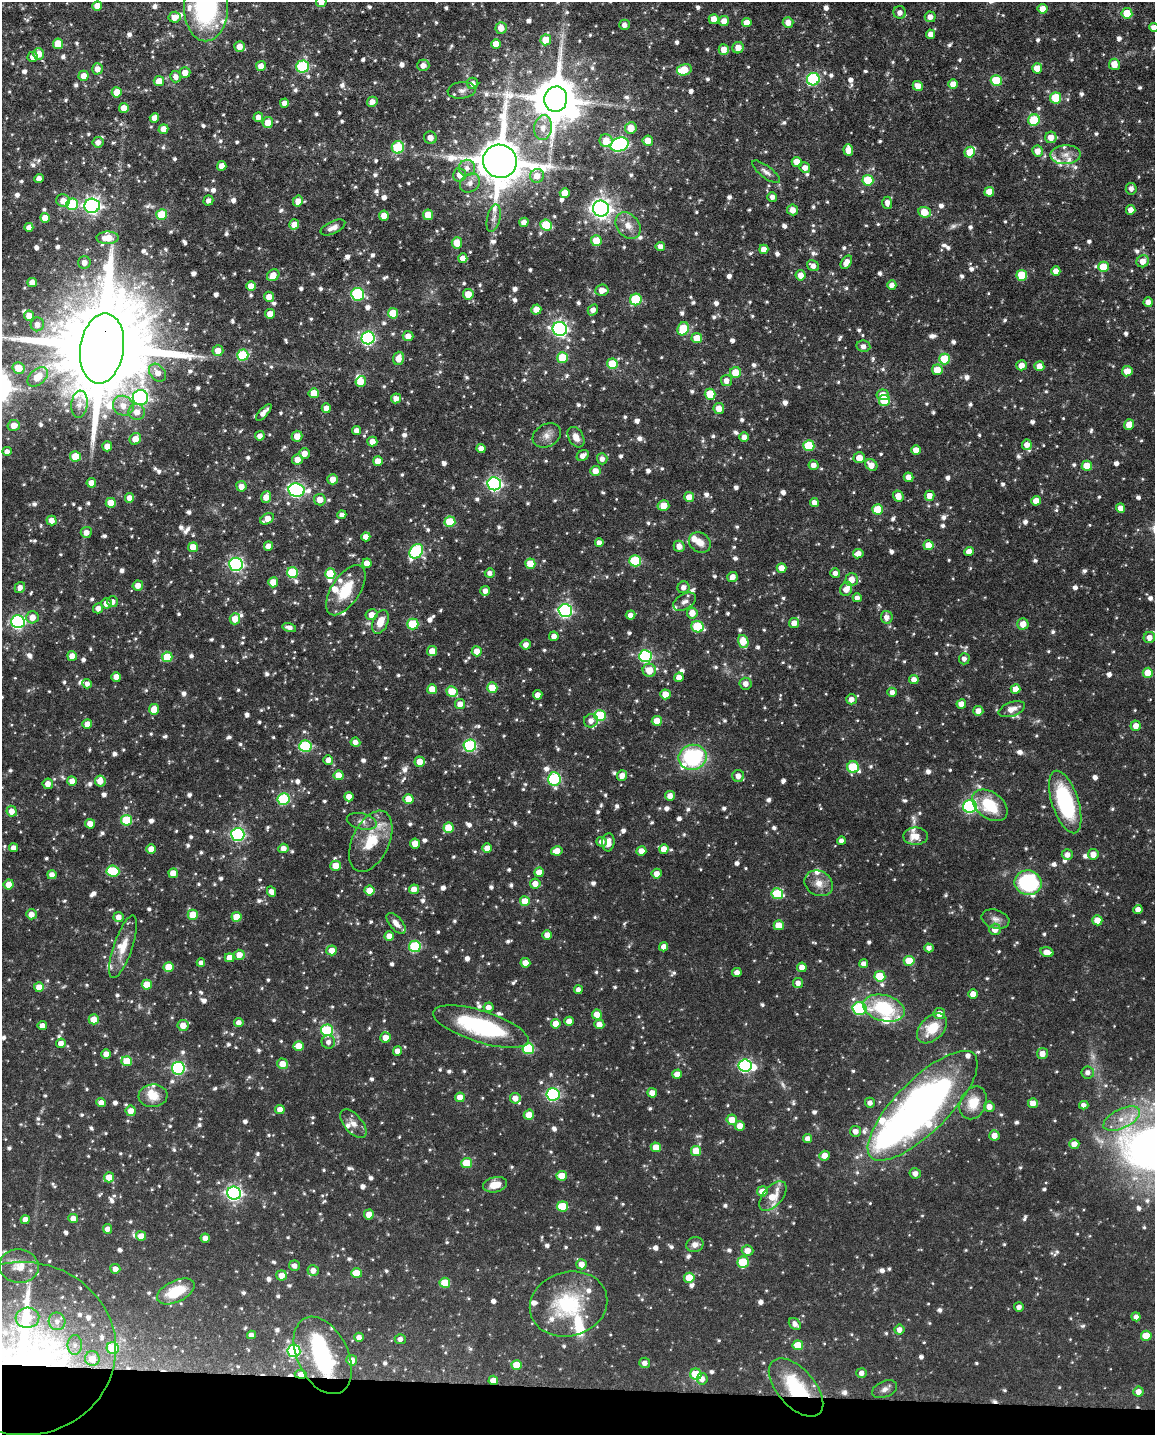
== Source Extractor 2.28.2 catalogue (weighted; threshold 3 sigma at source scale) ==
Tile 11 of 4 x 3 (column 3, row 3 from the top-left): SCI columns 2308-3460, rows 221-1653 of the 4615 x 4632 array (HDU 1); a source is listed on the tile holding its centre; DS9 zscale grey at full resolution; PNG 1157 x 1437 px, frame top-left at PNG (2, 2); each listed source drawn as its Kron ellipse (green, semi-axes under 4 px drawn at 4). Shown black and unused: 3% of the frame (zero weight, under 6 of 12 exposures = <1% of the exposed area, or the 3 px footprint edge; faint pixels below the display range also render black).
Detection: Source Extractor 2.28.2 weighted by HDU 2 'WHT'; one run over the whole footprint, this tile lists its part. Background 0.0696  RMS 0.0044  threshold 0.0179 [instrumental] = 3 sigma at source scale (4.09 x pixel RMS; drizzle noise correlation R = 1.36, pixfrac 0.8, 0.05/0.05 arcsec/px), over >= 5 px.
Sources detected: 1312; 6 too faint to see at this stretch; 5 inside a brighter object's white glare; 2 cosmic-ray / hot-pixel residue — neither listed nor drawn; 38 inside a brighter listed object's ellipse — not listed separately; of the other 1261, all 500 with FLUX_AUTO >= 1.92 (the completeness limit of this list) listed and drawn (761 fainter detections not listed), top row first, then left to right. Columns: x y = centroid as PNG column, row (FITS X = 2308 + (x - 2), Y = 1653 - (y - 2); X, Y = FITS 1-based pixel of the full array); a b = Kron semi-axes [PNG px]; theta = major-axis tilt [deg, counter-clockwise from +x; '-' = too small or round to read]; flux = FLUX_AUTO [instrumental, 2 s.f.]
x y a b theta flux
321 2 5 5 - 3.3
97 6 5 5 - 4.7
206 7 34 22 89 62
1043 9 5 5 - 4.7
900 12 6 6 - 2.5
1127 13 5 5 - 11
174 17 6 5 - 4
930 17 5 5 - 2.6
714 19 5 5 - 3.8
724 21 5 5 - 4.4
788 22 5 5 - 3.5
747 23 5 4 - 3.8
624 25 5 5 - 2
1154 27 4 4 - 2.9
501 28 6 5 - 4.3
930 34 5 4 - 2.5
546 40 5 5 - 8.2
58 44 5 5 - 9.3
496 44 5 5 - 5.3
239 46 5 5 - 3.9
738 48 6 5 - 4.1
724 49 5 5 - 4
39 54 6 5 - 5
33 57 5 5 - 2.2
1114 64 6 5 - 4.8
423 65 6 6 - 2.6
261 66 5 5 - 3.3
303 67 6 6 - 38
1037 68 5 5 - 6.5
97 69 5 5 - 3.5
684 70 7 5 13 9.5
185 73 5 5 - 4.5
84 76 5 5 - 3.7
176 77 6 5 - 2.5
813 79 6 6 - 44
159 81 5 5 - 4.2
996 81 5 5 - 16
473 83 6 5 - 2.4
953 84 5 5 - 3.5
918 86 5 5 - 4.9
462 90 14 8 6 2.2
117 92 5 5 - 7
1056 98 5 5 - 15
556 99 13 11 77 1700
372 102 5 5 - 2.5
284 103 4 4 - 2.4
124 108 5 4 - 4.1
258 117 5 4 - 2.3
154 118 5 4 - 4.1
1034 120 6 5 - 19
268 122 5 5 - 5
543 128 12 9 82 4
631 128 6 5 - 6
163 129 5 4 - 4
1051 137 6 5 - 4.2
430 138 6 6 - 3
606 141 6 6 - 5.4
648 141 5 5 - 5.4
98 142 5 5 - 2.3
620 144 9 6 18 86
398 147 6 6 - 25
848 150 6 5 - 4.9
1038 151 5 5 - 3.9
970 152 5 5 - 7.7
1066 155 15 9 3 4
500 161 17 16 - 2000
797 162 5 5 - 4.3
222 166 5 4 - 3.7
805 167 5 5 - 2.9
467 168 8 8 - 2.7
766 172 17 6 -37 2.1
459 175 7 6 - 3.7
537 176 7 7 - 4
39 179 4 4 - 2.4
868 180 5 5 - 16
470 183 11 8 38 3.1
1131 189 6 5 - 2
989 192 5 5 - 5.3
565 193 5 5 - 6.5
772 197 5 4 - 2
208 200 5 5 - 2
63 201 7 6 - 3.8
298 201 6 5 - 3.6
887 203 6 5 - 2.5
72 204 6 5 - 28
92 206 7 7 - 140
601 209 8 8 - 250
793 210 5 5 - 3.9
1131 210 5 4 - 3.1
924 212 6 5 - 7.7
162 215 5 5 - 15
428 215 5 5 - 7.6
384 216 5 5 - 4
45 218 5 5 - 5.2
494 218 14 6 77 2.3
524 222 4 4 - 2.4
294 224 5 5 - 4.8
546 225 6 5 - 16
628 226 14 11 -50 4.5
29 227 4 4 - 2.5
333 227 13 6 25 2.5
107 238 11 6 1 6.5
596 241 5 5 - 7.3
457 243 5 5 - 6.4
660 246 5 4 - 2.2
764 249 4 4 - 3.5
463 258 5 4 - 3.4
1143 261 6 6 - 4.1
84 262 6 6 - 2.6
846 262 7 5 56 3
813 266 6 5 - 2.5
1103 267 5 5 - 9.4
1056 271 5 4 - 3.6
273 275 7 5 38 4.4
801 275 5 5 - 3.7
1022 275 5 5 - 15
32 282 5 4 - 3.7
892 285 5 4 - 2.6
251 286 5 5 - 4.7
602 290 7 5 5 3.9
358 294 6 6 - 43
468 294 5 5 - 6.4
269 297 5 5 - 3.6
636 299 6 5 - 25
1148 302 5 4 - 3
536 310 5 5 - 4.1
593 310 6 4 58 2.6
393 313 5 5 - 10
270 314 5 5 - 3.8
29 316 5 5 - 3.8
37 324 7 6 - 2.7
560 329 7 7 - 110
683 329 7 5 64 16
408 336 5 5 - 3.3
368 338 6 6 - 67
697 338 5 5 - 7.6
863 346 7 5 -11 2.2
102 348 35 22 81 12000
218 351 5 5 - 4.2
243 355 5 5 - 24
398 358 7 5 73 4.4
562 358 5 5 - 13
944 359 5 5 - 17
612 364 5 5 - 12
1021 365 5 5 - 3.8
1039 366 5 5 - 4.4
18 368 6 5 - 8.4
937 370 5 5 - 6.6
1127 371 5 5 - 5.5
158 373 10 7 -51 3.6
735 373 5 5 - 8.2
38 377 12 7 40 7.3
726 381 5 5 - 2.5
361 382 5 5 - 5.3
314 393 5 5 - 6.9
710 394 5 5 - 9.8
883 395 6 5 - 4.5
140 398 7 7 - 98
396 398 5 5 - 3.1
884 400 5 5 - 19
79 404 13 8 83 3
123 406 10 9 - 4.5
326 408 5 4 - 4.1
719 409 5 5 - 4
137 412 8 8 - 3.6
264 412 10 4 48 2.6
14 425 6 5 - 4.1
1129 425 5 5 - 4.9
357 431 4 4 - 2.9
547 435 15 11 30 3.2
260 436 5 4 - 2.4
297 436 5 5 - 4
576 437 11 7 -59 3.1
744 437 4 4 - 2.9
135 439 6 5 - 4.7
372 442 5 5 - 3.4
1027 445 5 5 - 3.2
107 446 5 5 - 5.3
809 446 5 5 - 19
481 449 4 4 - 2.9
916 450 5 5 - 3.6
7 451 4 4 - 2
304 453 5 5 - 3.5
75 456 5 5 - 11
583 456 6 5 - 2.4
859 458 6 5 - 4.5
602 459 5 5 - 2.1
297 460 5 5 - 4
378 461 5 5 - 5.5
813 465 5 5 - 2.5
871 465 6 5 - 4.1
1087 466 5 5 - 8.9
595 471 5 5 - 4.2
908 477 5 4 - 3.6
333 479 5 5 - 3.9
91 483 5 5 - 3.8
494 484 7 6 - 100
241 486 5 5 - 3.3
296 490 8 6 -8 100
898 496 6 5 - 4.1
929 496 5 5 - 3.9
266 497 6 5 - 3.8
689 497 5 5 - 4.5
130 498 5 4 - 3.4
320 500 6 5 - 4.5
1036 501 5 5 - 4.9
814 502 4 4 - 2.5
111 503 5 5 - 7.7
663 505 6 5 - 6.6
1121 508 5 4 - 3.2
878 509 5 5 - 10
342 515 4 4 - 2.1
267 519 7 5 34 4.2
51 521 5 5 - 3.8
450 522 5 5 - 16
86 532 6 5 - 2.7
366 537 4 4 - 3.6
599 542 4 4 - 2.2
700 542 11 9 -35 3.7
929 545 5 5 - 6.2
268 546 4 4 - 3
679 546 5 5 - 3.1
193 547 5 5 - 5.6
416 551 8 6 51 42
969 552 5 4 - 3.3
858 554 5 4 - 3.8
635 561 6 5 - 25
367 563 4 4 - 4.4
236 564 7 6 - 87
530 564 5 5 - 8.9
781 568 5 4 - 3.8
293 573 5 5 - 21
490 573 5 4 - 1.9
835 573 5 5 - 2.1
330 574 5 5 - 13
732 577 5 5 - 3.1
852 580 6 6 - 4.2
273 582 5 5 - 6.4
138 585 5 5 - 3.6
20 587 6 5 - 2.4
683 587 6 5 - 2
846 589 7 5 65 4.3
346 590 28 14 56 14
485 591 5 5 - 2.3
857 598 4 4 - 2.2
112 602 5 5 - 2.1
685 602 12 7 30 2.1
106 603 5 5 - 2.5
98 608 5 5 - 2.3
565 611 7 6 - 77
692 613 5 5 - 4.8
372 615 6 5 - 4
630 615 5 4 - 2.4
32 617 6 6 - 4
887 617 6 6 - 2.6
235 619 6 5 - 5.6
18 622 7 6 - 74
380 622 12 7 67 5.7
794 623 5 5 - 3.9
413 624 5 5 - 18
1023 624 5 5 - 4.6
698 627 6 5 - 23
289 628 7 4 -14 2
554 636 5 4 - 2.7
1149 638 6 5 - 3.2
743 641 7 5 -74 8.9
526 645 5 5 - 2.8
432 651 5 5 - 4.8
477 651 5 5 - 4.4
72 656 5 4 - 3.6
645 656 6 6 - 54
167 657 5 5 - 11
964 659 6 5 - 2
649 670 7 6 - 7.2
1148 673 5 5 - 6.9
116 677 5 4 - 3.8
679 677 5 4 - 3.6
914 679 5 4 - 2.7
87 684 5 4 - 1.9
746 684 6 6 - 2.5
492 688 5 5 - 8.3
432 689 5 5 - 6.3
1016 689 5 5 - 4.6
452 692 5 5 - 9.2
892 692 5 4 - 2.1
665 694 5 5 - 6.1
538 695 4 4 - 3.3
851 699 5 5 - 2.6
460 704 5 5 - 3.1
961 704 5 4 - 3.5
154 709 5 5 - 5.8
1012 709 14 7 20 3.7
978 711 5 5 - 3.3
600 715 6 5 - 22
591 721 7 6 - 2.8
657 721 5 5 - 5.9
87 724 5 5 - 3.9
1136 726 5 5 - 3.7
355 742 5 4 - 2.6
470 745 6 6 - 44
305 746 6 6 - 35
693 757 14 12 11 38
328 760 5 5 - 3.1
420 762 5 5 - 5
853 767 6 6 - 20
339 775 5 5 - 7.5
622 776 5 5 - 3
738 776 6 6 - 3.1
554 779 6 6 - 45
72 781 5 4 - 3.2
100 781 5 5 - 4.2
48 784 5 5 - 3.5
670 796 5 5 - 3.4
349 797 4 4 - 3.7
283 799 6 6 - 35
408 799 5 5 - 6.7
1065 802 32 13 -72 40
990 805 20 13 -37 16
970 806 7 6 - 62
12 811 5 5 - 3.5
127 820 5 5 - 20
362 821 15 8 -13 2.5
90 824 5 4 - 4
449 828 5 5 - 11
238 834 7 6 - 68
916 836 12 8 1 5.1
371 841 32 18 65 15
841 841 4 4 - 2
602 842 5 5 - 2.1
608 842 9 6 84 3
415 843 5 5 - 5.3
13 848 4 4 - 2.8
283 848 5 5 - 3.2
487 848 4 4 - 3.8
151 849 5 4 - 4.4
664 849 5 5 - 4.4
557 851 6 4 12 3.9
641 851 5 4 - 4
1093 854 5 5 - 3.9
1067 855 5 5 - 2.7
336 866 5 5 - 6
113 871 6 5 - 19
539 872 5 4 - 4.3
173 873 5 5 - 4.7
657 874 5 5 - 3.1
52 875 4 4 - 2.3
819 883 15 12 -31 4.5
1028 883 13 12 - 41
535 884 5 5 - 3.7
9 885 5 5 - 4.2
414 889 5 5 - 4
369 890 5 5 - 6
271 892 5 4 - 2.5
777 894 6 5 - 20
525 901 5 5 - 7.2
1138 910 4 4 - 2.8
31 914 5 5 - 3.7
193 915 5 5 - 8.9
118 917 5 5 - 3.2
236 917 5 5 - 6.4
995 919 14 9 -15 2.6
1097 920 5 5 - 6.1
396 923 12 6 -49 2.6
779 925 5 5 - 6.9
995 929 5 5 - 3.8
547 935 5 4 - 3.9
389 936 5 4 - 3.5
415 946 6 5 - 29
123 947 33 9 71 7.2
664 947 4 4 - 2.9
929 948 5 4 - 1.9
332 950 5 5 - 4.1
1047 952 6 4 -16 4.7
239 955 5 5 - 4.1
229 958 5 4 - 4
909 961 5 5 - 9.8
201 963 4 4 - 1.9
525 963 5 4 - 4.1
863 964 4 4 - 2.1
169 967 5 5 - 7.5
802 967 5 4 - 3.7
737 972 4 4 - 2.8
880 976 5 5 - 15
798 983 5 5 - 2.4
147 985 5 5 - 8.9
39 987 5 5 - 4.3
578 990 4 4 - 2.1
973 994 5 4 - 3.7
488 1007 5 5 - 2.7
859 1008 7 6 - 40
884 1008 21 13 -14 26
597 1014 5 5 - 5.4
939 1014 6 5 - 4.6
94 1019 5 5 - 6.5
569 1021 4 4 - 3.2
239 1023 5 4 - 2.6
556 1024 5 5 - 4.3
599 1024 5 5 - 3.7
183 1025 5 5 - 4.5
42 1026 4 4 - 3.6
481 1027 50 16 -18 44
932 1028 18 11 44 11
327 1030 6 6 - 35
385 1037 5 5 - 4.4
328 1042 7 6 - 2
61 1043 5 4 - 2.9
299 1046 5 5 - 6.2
528 1049 6 5 - 25
397 1051 4 4 - 2.9
106 1054 4 4 - 3.7
1042 1054 5 5 - 3.4
127 1061 5 5 - 8.5
282 1064 5 5 - 5.3
745 1065 6 6 - 64
178 1068 6 6 - 64
1088 1072 6 6 - 2.1
677 1074 5 5 - 5
652 1093 5 4 - 3.8
553 1094 6 6 - 66
153 1096 14 11 5 6.6
460 1097 5 5 - 5.4
515 1098 5 5 - 3.4
101 1103 5 4 - 3.5
870 1103 5 5 - 2
973 1103 17 13 66 9.2
1033 1103 5 5 - 3.8
1084 1105 4 4 - 2
923 1106 73 26 45 220
989 1107 5 5 - 3.4
280 1109 5 4 - 3.7
131 1111 5 5 - 3.9
529 1115 5 5 - 4.9
1122 1119 20 9 26 6.6
732 1120 5 5 - 6.6
353 1124 17 9 -50 3.1
740 1126 5 5 - 4.1
856 1131 5 5 - 2.6
994 1135 5 5 - 3.8
807 1138 5 4 - 2.3
1074 1144 5 5 - 3.6
656 1147 5 5 - 5.6
696 1151 5 5 - 8.6
825 1156 5 5 - 4.3
467 1163 5 5 - 11
915 1173 5 5 - 2.3
562 1176 5 5 - 8.7
109 1177 5 5 - 5.2
495 1185 12 7 13 6
762 1191 5 5 - 4.9
234 1193 7 6 - 120
773 1196 18 9 49 7.7
563 1206 5 5 - 14
369 1214 5 5 - 5.3
73 1219 5 4 - 3.9
25 1220 4 4 - 3.5
107 1229 5 4 - 2.6
141 1236 5 4 - 3.7
205 1238 4 4 - 2.8
695 1244 8 7 - 2.3
747 1251 6 5 - 3.9
743 1262 6 5 - 17
582 1264 5 5 - 3.8
19 1266 20 17 -8 7.1
294 1266 5 5 - 2
115 1269 5 4 - 3.4
313 1270 5 5 - 2.9
356 1273 5 5 - 7.6
281 1275 5 5 - 4.1
689 1278 5 5 - 7.8
445 1283 5 5 - 10
176 1291 20 10 26 14
569 1304 39 32 15 33
1019 1307 5 4 - 1.9
1136 1317 4 4 - 2
27 1318 12 10 4 6.9
57 1321 9 8 - 2.5
795 1324 7 5 -44 2.1
899 1330 5 5 - 2.5
251 1335 4 4 - 1.9
1146 1336 5 5 - 9
359 1337 5 4 - 2.3
400 1339 5 5 - 2
75 1345 10 7 89 2.2
798 1345 5 5 - 9.7
22 1348 93 87 -3 210
113 1348 6 5 - 19
294 1351 6 6 - 58
323 1355 41 25 -64 34
92 1359 7 7 - 5.8
352 1360 5 5 - 5.3
645 1363 5 5 - 2.4
517 1365 5 5 - 8.5
862 1373 5 5 - 2.2
301 1374 6 4 -4 3.9
696 1374 6 5 - 18
702 1379 5 5 - 2.9
493 1380 5 4 - 4.6
796 1387 35 19 -49 29
885 1389 13 8 23 2.2
1138 1392 5 5 - 3
Overlapping masked pixels (flux is a lower limit): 6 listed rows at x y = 102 348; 22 1348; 323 1355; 301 1374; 493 1380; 796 1387
Isophote crosses this tile's border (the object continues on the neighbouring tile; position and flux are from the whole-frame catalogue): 4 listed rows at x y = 321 2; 206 7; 1154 27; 22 1348